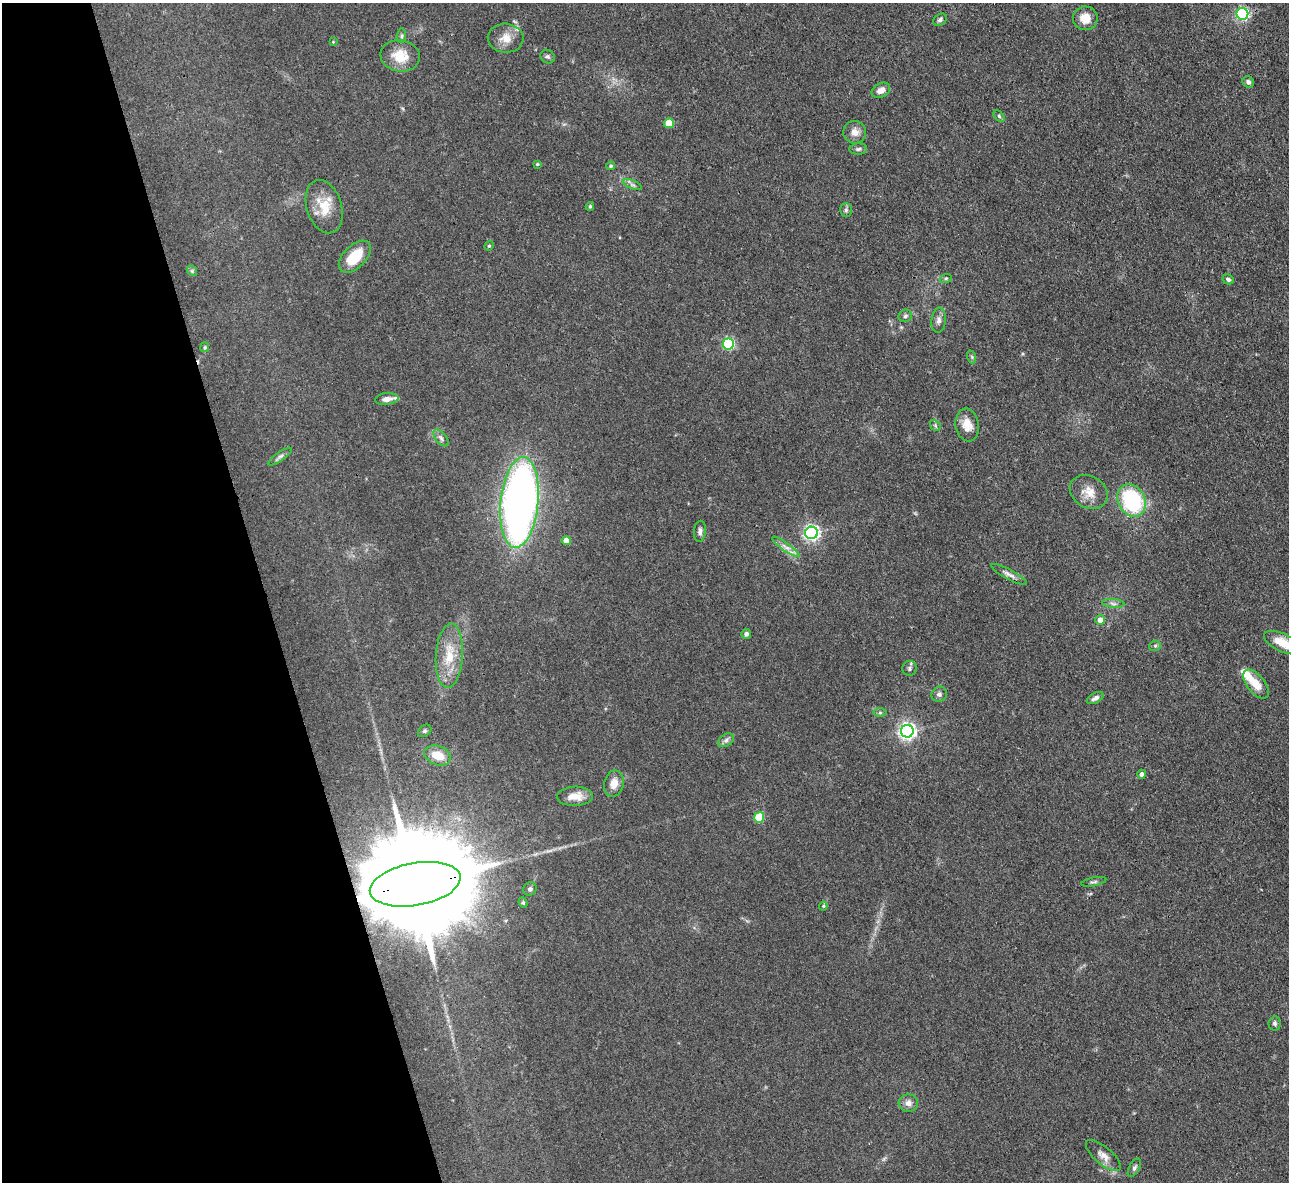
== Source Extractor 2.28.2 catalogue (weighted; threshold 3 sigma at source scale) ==
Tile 5 of 4 x 4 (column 1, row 2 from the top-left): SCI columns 1-1287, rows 2628-3807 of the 5147 x 5132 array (HDU 1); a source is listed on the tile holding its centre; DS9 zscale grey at full resolution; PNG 1291 x 1184 px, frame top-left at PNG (2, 3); each listed source drawn as its Kron ellipse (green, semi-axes under 4 px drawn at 4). Shown black and unused: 20% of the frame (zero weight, under 3 of 4 exposures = <1% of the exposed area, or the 3 px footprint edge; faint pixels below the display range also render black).
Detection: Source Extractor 2.28.2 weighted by HDU 2 'WHT'; one run over the whole footprint, this tile lists its part. Background 0.0862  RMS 0.0069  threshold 0.0309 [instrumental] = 3 sigma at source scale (4.5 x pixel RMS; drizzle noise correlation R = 1.50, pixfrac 1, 0.05/0.05 arcsec/px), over >= 5 px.
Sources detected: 74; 3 inside a brighter listed object's ellipse — not listed separately; the other 71 listed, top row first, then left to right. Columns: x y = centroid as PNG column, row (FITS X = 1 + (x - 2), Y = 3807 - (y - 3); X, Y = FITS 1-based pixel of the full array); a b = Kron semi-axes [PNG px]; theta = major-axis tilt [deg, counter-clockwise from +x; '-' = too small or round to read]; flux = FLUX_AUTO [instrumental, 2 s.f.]
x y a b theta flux
1242 14 6 6 - 110
1085 18 12 12 - 9.2
940 20 7 5 33 1.8
401 36 7 4 85 1.2
506 38 18 14 -4 8.7
333 42 4 4 - 0.58
400 56 20 15 -9 15
548 57 7 6 - 1.6
1248 82 6 5 - 1.9
881 90 10 7 27 4.8
999 116 7 4 -46 1
669 123 5 5 - 20
855 132 11 11 - 5.1
858 149 9 5 2 1.7
537 164 4 4 - 0.64
611 166 4 4 - 1
632 185 10 3 -21 1.4
590 206 4 3 - 1
324 207 27 17 -73 16
846 210 7 5 90 1.5
489 246 5 4 - 0.82
355 257 20 11 46 19
192 271 6 4 -48 0.95
946 278 6 4 18 0.96
1228 279 6 4 -28 1.5
905 316 7 6 - 1.7
939 320 12 7 84 3.3
728 344 5 5 - 84
205 347 5 4 - 0.83
972 357 7 4 -72 1
387 399 12 6 5 4.1
935 425 6 4 -48 1.1
967 425 17 11 -79 8.5
441 438 10 5 -51 2.1
280 456 14 4 35 2.1
1089 492 20 16 -31 9.8
1132 501 17 13 -61 66
519 502 45 19 84 410
700 531 10 6 84 2.6
812 533 6 6 - 210
566 540 4 4 - 7.1
786 547 16 4 -35 3.7
1009 574 20 5 -28 3.2
1113 603 11 4 -5 2.1
1100 620 5 5 - 4.6
746 634 5 5 - 1.9
1282 643 20 9 -25 12
1155 646 6 5 - 1
449 656 32 13 86 18
909 668 7 7 - 1.8
1256 684 17 9 -51 10
939 694 8 7 - 2.3
1095 698 9 5 27 2.5
880 713 6 4 0 1.1
425 731 7 5 41 1.4
907 731 6 6 - 270
726 740 9 6 31 2.3
438 755 14 9 -20 11
1142 774 4 4 - 2.8
614 784 13 9 76 7.1
575 796 18 9 3 8.9
759 817 5 5 - 29
1094 882 13 4 12 1.5
415 884 46 21 10 28000
530 889 7 6 - 1.8
523 903 5 4 - 1
823 906 4 4 - 0.76
1275 1023 7 6 - 1.5
908 1103 9 9 - 4.1
1103 1156 22 8 -41 5.5
1134 1168 10 5 61 1.8
Overlapping masked pixels (flux is a lower limit): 1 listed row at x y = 415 884
Isophote crosses this tile's border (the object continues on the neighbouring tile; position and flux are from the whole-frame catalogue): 1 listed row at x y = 1282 643